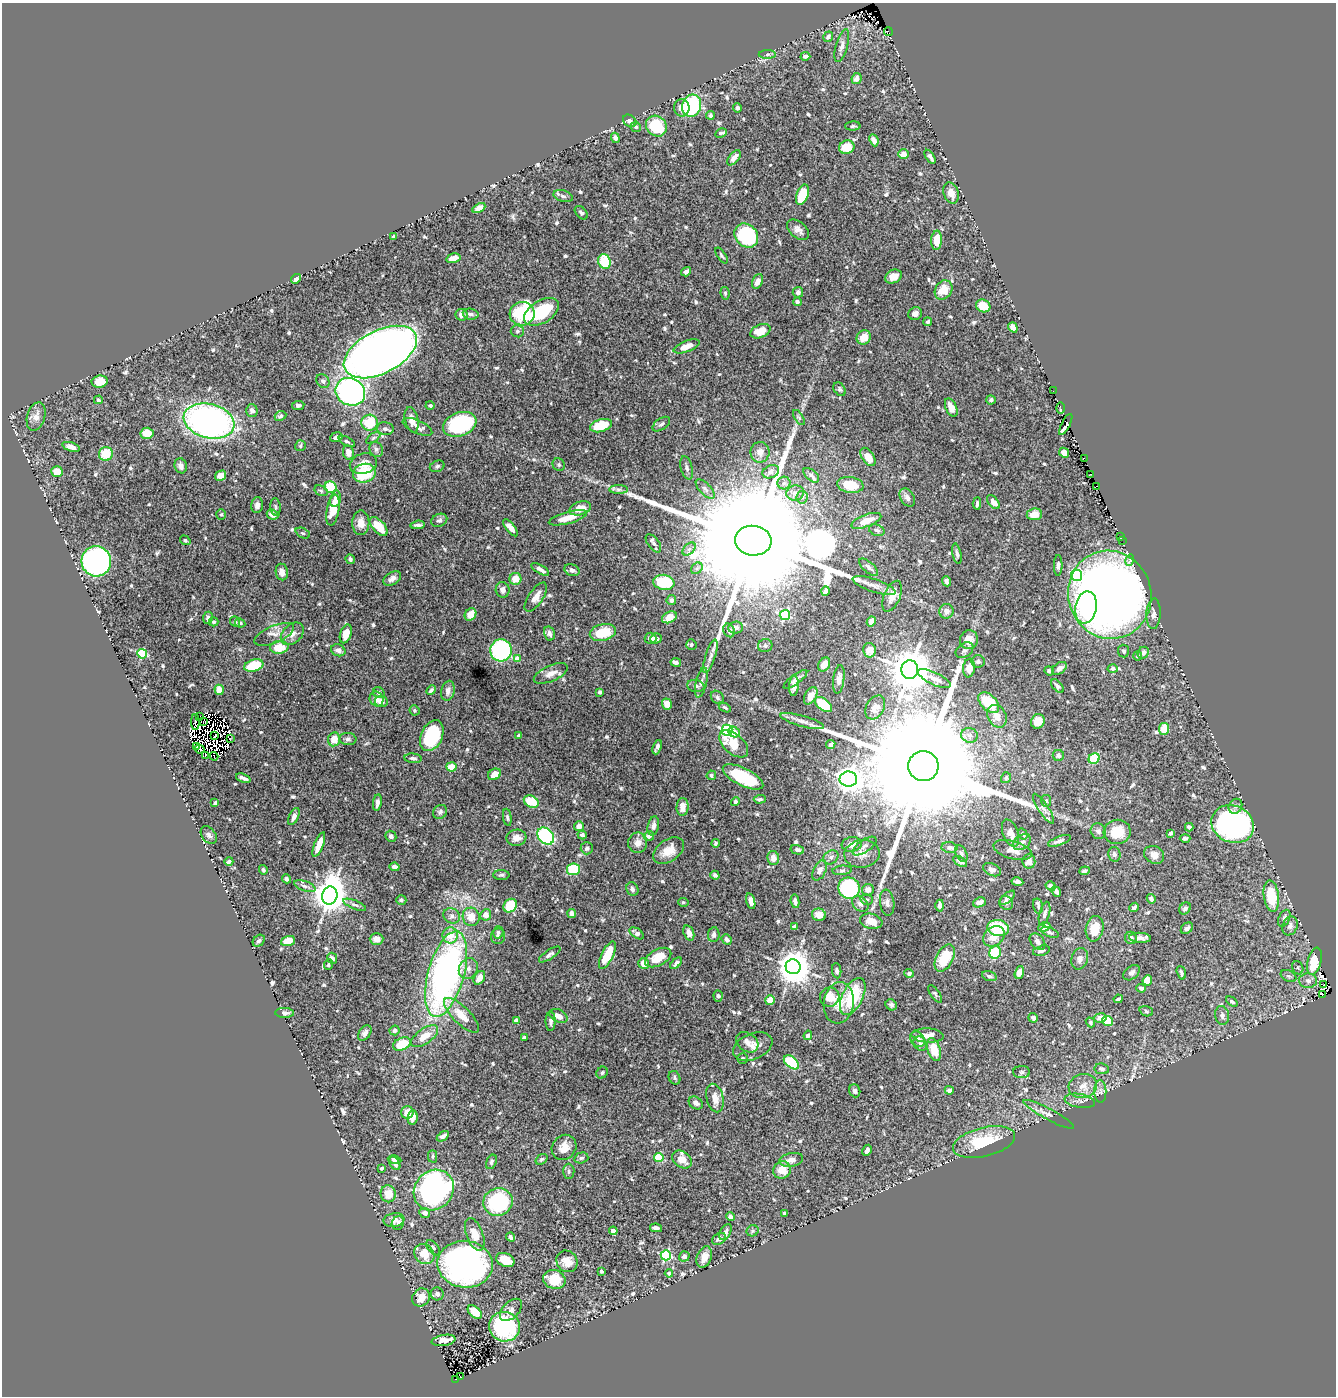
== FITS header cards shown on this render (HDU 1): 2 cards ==
NAXIS1  =                 1334
NAXIS2  =                 1394

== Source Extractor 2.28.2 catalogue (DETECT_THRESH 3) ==
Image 1334 x 1394 px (HDU 1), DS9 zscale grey, 1 PNG px = 1 image px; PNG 1338 x 1398 px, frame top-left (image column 1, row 1394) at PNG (2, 3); each listed source drawn as its Kron ellipse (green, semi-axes under 4 px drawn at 4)
Background 0.557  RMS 0.011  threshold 0.034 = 3 sigma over >= 5 px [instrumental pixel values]
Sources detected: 765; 15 with non-positive FLUX_AUTO (blend fragments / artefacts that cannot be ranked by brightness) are neither listed nor drawn; of the other 750, the 500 brightest by FLUX_AUTO listed and drawn (250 fainter detections omitted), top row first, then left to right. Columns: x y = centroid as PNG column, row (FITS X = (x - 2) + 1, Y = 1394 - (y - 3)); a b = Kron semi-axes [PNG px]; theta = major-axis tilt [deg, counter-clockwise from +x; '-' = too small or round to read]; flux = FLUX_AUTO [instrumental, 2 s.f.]
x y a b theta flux
888 32 4 2 - 32
828 37 6 4 56 2.2
842 46 17 6 74 4.2
767 54 8 4 1 1.6
805 56 5 4 - 1.9
856 79 6 5 - 3.7
692 106 11 9 74 73
682 108 9 7 -82 5.1
737 108 4 4 - 1.8
710 115 4 3 - 1.7
630 121 7 5 -36 2.4
656 126 11 9 -46 30
853 126 8 4 2 1.4
636 127 5 5 - 1.6
721 133 6 4 26 1.5
615 138 5 4 - 2.7
874 140 6 4 -66 3.6
847 147 8 6 19 15
904 154 5 5 - 7.7
930 157 8 3 -56 3.4
734 158 9 5 53 4.2
951 193 11 7 -70 6.4
802 195 11 5 70 25
563 196 10 5 -16 2.4
479 208 7 4 29 6.7
581 213 8 5 -49 1.9
798 230 13 8 -40 4.3
746 236 13 10 -46 85
393 237 4 3 - 1.4
937 240 9 5 86 13
721 255 9 4 -56 1.6
453 258 7 4 14 6.8
604 262 7 6 - 31
686 272 5 4 - 3.6
893 276 9 6 26 6.7
296 279 5 4 - 3.3
757 281 8 5 66 4.8
943 290 10 8 56 14
798 292 5 5 - 2.8
725 293 6 4 -80 1.5
797 302 4 4 - 2.3
983 306 7 6 - 15
541 312 19 11 32 48
471 314 8 5 -11 2.8
522 314 12 12 - 72
915 314 7 6 - 3.7
462 315 6 6 - 4.2
928 322 4 4 - 1.5
1013 327 5 4 - 8.2
517 331 6 6 - 1.8
760 331 10 6 24 11
864 337 7 6 - 9.4
687 346 14 5 21 7.6
380 352 39 21 27 990
323 381 7 6 - 2
100 382 8 6 9 11
840 389 7 5 -55 1.6
1053 391 2 2 - 12
350 392 15 13 -30 200
98 400 4 3 - 1.5
991 400 5 4 - 2.3
298 405 6 4 8 2.3
430 405 4 4 - 1.6
951 407 9 5 -66 6.6
1060 408 5 3 - 4.1
252 410 6 5 - 3.7
36 416 14 9 74 6
280 416 6 4 25 1.5
799 418 8 4 -58 1.4
412 420 13 6 -77 6.8
209 421 26 17 -14 330
369 423 8 8 - 24
460 424 17 11 20 75
661 424 10 5 35 2.5
1066 424 12 3 63 4.5
601 426 11 6 16 27
417 427 16 6 -24 4.6
385 429 8 6 -4 2.3
147 433 6 5 - 12
336 437 6 4 18 3
373 438 8 4 36 1.5
347 441 9 4 -28 1.4
300 446 6 5 - 1.4
71 447 9 4 -18 4.5
376 449 8 6 -64 2.2
348 452 7 5 -78 6.2
760 452 10 9 - 4.5
1064 453 5 4 - 6
106 454 7 7 - 18
868 457 10 6 -57 12
1084 458 3 2 - 9.4
363 464 14 10 16 6.7
559 465 6 6 - 1.8
181 466 7 6 - 3.6
437 466 7 5 22 1.8
687 468 12 6 -76 2.8
57 472 6 5 - 13
771 472 8 6 23 3.1
364 473 11 9 15 41
1090 474 3 2 - 5.1
811 475 9 5 -42 2.1
221 476 6 4 32 8.5
784 483 6 6 - 2
850 485 13 8 -8 16
1097 486 3 2 - 20
331 487 6 5 - 28
618 489 9 4 0 2.3
705 489 12 5 -46 2.8
321 491 7 4 -31 1.5
795 493 9 7 12 4.1
802 497 6 5 - 2.3
907 498 10 6 -59 3.9
335 499 8 5 77 6.3
993 502 8 5 -51 5
977 503 6 3 86 1.6
257 505 8 6 85 3.4
276 507 9 5 -84 1.5
580 508 11 6 17 12
333 510 15 6 80 20
272 514 6 4 -26 4.5
1034 514 8 6 5 9
221 515 5 5 - 1.4
568 518 20 5 15 12
439 520 8 6 23 1.9
866 521 16 6 20 11
361 523 12 8 -90 7.7
418 525 7 3 5 2.1
379 526 11 6 -47 15
511 528 10 4 -51 5.9
877 530 8 5 -19 2.3
303 533 7 5 -26 1.5
1120 536 2 2 - 8.9
185 540 5 4 - 1.7
1122 540 2 2 - 6.8
753 541 18 15 -7 85000
653 543 10 5 -54 2.6
689 549 8 5 45 2.2
957 554 10 4 -78 1.9
350 559 5 4 - 1.9
1130 560 6 3 73 1.4
96 561 15 14 - 220
1058 566 10 4 90 2.4
868 567 11 5 -42 2.8
697 568 6 5 - 1.4
540 569 10 4 -32 3.7
572 570 8 5 -21 2.8
282 572 8 6 -81 4.8
1077 575 5 5 - 52
392 578 10 6 32 3.7
515 579 6 6 - 9.9
946 581 5 3 - 2.2
664 582 10 7 -9 32
874 586 22 6 -18 5.2
503 590 8 7 - 4.6
826 591 5 4 - 2.1
1110 595 44 41 -72 790
892 596 16 8 67 7
536 597 17 7 56 8.6
671 600 5 4 - 2.3
1086 607 16 10 80 38
946 611 7 7 - 4.2
470 614 6 5 - 8.9
1154 614 15 7 87 4.2
785 615 5 5 - 59
669 617 8 5 27 6
208 618 6 5 - 2.6
235 621 5 4 - 2.2
871 621 5 4 - 4.2
214 622 5 4 - 1.5
240 623 5 4 - 1.5
735 628 7 6 - 4.7
729 630 7 5 -65 2.8
603 632 13 8 13 23
274 634 21 8 23 6.9
292 634 13 9 44 5.2
346 634 10 5 71 9.4
549 634 7 5 -74 2.9
651 638 6 5 - 3.9
656 638 6 5 - 3.4
969 640 9 9 - 5.7
691 644 5 5 - 1.5
765 646 7 6 - 1.8
279 647 9 6 4 16
338 650 7 5 -23 3.9
501 650 11 11 - 84
869 650 7 6 - 6.3
964 650 10 6 37 2.8
1123 651 6 5 - 1.8
1143 653 6 5 - 3.1
142 654 5 4 - 48
710 656 17 5 72 4.3
1138 656 5 4 - 1.8
517 659 4 4 - 8.5
978 661 6 6 - 1.7
676 662 5 3 - 2.9
824 664 7 5 58 6.6
254 666 10 5 17 31
969 668 9 6 83 6.1
1059 668 8 5 36 4
1113 669 5 4 - 1.8
910 670 9 8 - 3400
1049 671 5 4 - 2.1
551 673 18 8 24 7.1
795 679 14 4 36 3
839 679 14 5 82 4.2
934 679 18 6 -25 5.2
701 682 15 5 77 3.3
696 686 9 6 -13 2.3
794 686 10 5 87 4.7
1057 686 8 4 -47 2
219 690 5 4 - 10
431 690 5 4 - 2.2
448 691 10 6 76 4.7
600 692 4 3 - 3.1
379 693 6 5 - 2.5
811 696 9 5 61 8.1
717 697 7 5 -47 1.7
376 699 7 6 - 3.7
381 701 6 5 - 6.9
989 703 12 7 -46 27
667 704 6 4 -70 8.5
823 704 10 5 -38 34
725 707 6 4 -31 1.4
875 707 13 9 60 7.3
414 710 5 4 - 1.4
997 716 12 9 -62 7.2
199 717 4 3 - 2.4
203 721 3 2 - 1.9
802 721 23 5 -15 4.7
1038 721 7 6 - 12
195 722 8 3 -89 11
1164 729 6 5 - 14
727 730 5 5 - 140
734 732 6 5 - 6.5
215 735 4 2 - 1.4
970 735 8 7 - 3.1
432 736 16 10 66 59
519 736 4 3 - 4.2
230 739 3 2 - 2.2
334 739 7 6 - 9.9
348 739 8 6 -6 2.3
734 744 17 10 -42 18
831 744 5 4 - 3.1
196 746 3 2 - 3.2
657 747 7 4 70 2.3
200 749 5 2 - 8.8
206 755 3 2 - 1.7
1058 755 5 5 - 2.1
214 756 4 2 - 1.9
413 758 8 4 -6 2.1
1094 758 6 5 - 31
923 766 15 15 - 83000
451 767 5 4 - 9.8
494 774 7 5 31 7.9
711 775 5 4 - 1.7
743 777 22 9 -26 41
243 778 8 3 -20 2.8
1006 778 6 5 - 1.5
848 779 9 7 1 930
760 799 6 4 3 1.7
735 801 5 4 - 1.5
1046 801 6 5 - 1.4
377 802 8 4 81 3.2
531 802 8 5 -28 18
215 803 3 3 - 1.4
1235 806 8 6 60 2.3
683 807 9 6 86 6.7
1043 809 17 5 -56 3
440 812 7 6 - 2.1
294 817 9 5 64 4.1
507 817 8 4 -82 1.6
1233 824 22 18 -25 280
579 826 5 5 - 4.1
653 826 10 5 78 3.5
1189 827 4 4 - 2.6
1098 831 8 7 - 2.8
1117 832 13 12 - 18
1010 833 14 7 -69 6.2
1170 833 4 3 - 1.8
1023 834 6 4 -58 1.6
209 835 10 6 -51 2.3
582 835 4 4 - 2.3
391 836 6 5 - 2.1
546 836 9 7 -48 110
649 836 5 5 - 3
516 838 10 8 8 6.3
1185 838 5 4 - 1.7
1059 841 12 4 19 2.3
1022 842 10 7 36 2.9
638 843 10 9 - 5.7
715 843 4 4 - 1.6
319 844 13 4 69 11
852 844 10 7 9 6.3
864 846 14 6 34 3.2
587 848 6 6 - 2.1
949 848 8 5 -9 2.8
797 850 7 4 -13 1.8
1013 850 20 9 -15 6.8
668 851 17 11 35 12
961 853 9 5 -64 1.9
862 854 18 14 8 8.9
1114 854 7 6 - 2.3
1154 855 10 8 -29 6.2
831 857 8 6 35 2.9
773 858 7 6 - 4.5
229 861 4 3 - 1.9
960 861 8 3 -34 1.7
1029 861 7 6 - 4.9
395 867 5 4 - 2.8
573 869 6 6 - 35
263 870 5 4 - 1.8
820 870 11 6 63 4.6
842 870 10 4 5 1.8
992 870 9 6 -23 3.9
1084 871 5 3 - 1.7
501 875 8 5 0 1.5
715 875 5 4 - 1.6
286 879 4 3 - 2.1
1017 882 6 3 -11 2.5
305 886 11 5 -19 2.7
1051 886 5 4 - 3.5
849 888 11 10 - 98
632 889 7 6 - 2.4
868 890 6 5 - 5.7
1056 892 5 3 - 2.2
330 895 9 7 76 1800
1271 896 16 7 -83 29
1008 898 9 4 42 2.9
867 899 6 5 - 1.5
1151 899 5 4 - 2.5
401 900 5 4 - 1.6
751 901 8 4 -75 3.9
795 901 7 3 -81 1.9
683 902 5 4 - 1.4
979 902 6 4 21 4.9
887 903 13 7 -82 3.3
1006 903 7 6 - 2.3
860 904 9 7 -44 3
355 905 12 4 -21 2
510 906 7 6 - 37
940 906 6 4 89 3.7
1038 906 7 5 -76 1.6
1134 907 5 4 - 2.3
1185 908 7 5 48 2.4
572 914 4 4 - 3.4
1045 914 12 5 75 2.7
486 915 5 5 - 5.6
819 915 7 6 - 5
452 916 8 7 - 3
471 917 9 8 - 9.9
1284 918 9 5 64 2.5
871 921 11 7 -13 8.1
794 926 4 3 - 1.4
1290 926 10 7 68 3.3
1044 927 6 4 21 8
998 928 11 8 -12 43
1187 928 7 5 38 2.1
1095 929 13 8 79 15
498 932 6 5 - 1.7
1050 932 9 4 -23 1.7
637 933 8 4 -35 3.5
689 933 8 5 -72 4.7
450 935 8 7 - 11
714 935 7 5 84 3.3
498 936 8 7 - 2.4
994 936 12 9 39 10
1131 938 6 6 - 2.4
1140 938 11 5 -3 5
376 939 7 6 - 6.2
727 939 5 4 - 3.2
259 941 7 5 43 1.9
288 941 7 5 18 11
1037 942 9 6 -50 3.3
1041 951 8 5 15 2.6
995 952 6 5 - 46
550 954 12 4 33 2.3
607 955 15 6 64 25
658 957 14 8 28 14
332 958 5 5 - 2.5
945 958 14 8 62 24
1080 959 11 8 73 4
1314 961 14 7 75 26
644 963 6 5 - 7.5
676 963 7 4 47 2.5
328 964 5 4 - 1.4
793 967 7 7 - 1700
1298 968 7 5 -65 1.6
468 969 11 9 59 4.9
837 971 7 4 -83 2
1019 972 6 4 73 7.5
909 973 4 4 - 1.4
1132 973 9 6 40 2.7
1181 973 7 4 -73 1.6
446 974 44 18 74 270
989 976 8 4 -17 1.7
1288 976 8 5 -26 1.9
479 978 7 5 61 6.8
1147 980 5 4 - 12
1308 981 9 7 -3 3.1
1324 984 2 2 - 7.4
1141 988 5 4 - 1.8
935 994 10 4 -56 1.4
1322 994 3 2 - 8.7
718 996 6 4 -84 1.5
853 996 20 10 64 39
830 997 10 9 - 10
1118 999 4 3 - 1.5
770 1000 5 5 - 10
1232 1002 6 4 -38 1.9
839 1003 21 15 82 13
891 1005 6 5 - 1.8
1146 1011 7 5 -19 1.4
285 1013 9 5 0 2.5
462 1015 23 8 -45 13
1222 1015 9 7 -82 2.9
558 1016 10 6 -27 6
1033 1018 5 4 - 2.1
1100 1018 6 4 7 6.5
516 1020 3 3 - 3.5
551 1021 9 5 89 2.8
1108 1021 5 5 - 26
1090 1022 5 4 - 1.4
395 1030 5 5 - 2.6
365 1033 8 5 54 2.7
808 1035 5 4 - 2.9
928 1035 16 7 -3 7.3
425 1036 15 7 35 12
524 1038 4 3 - 1.9
918 1039 8 6 -50 3.2
747 1042 12 9 -36 4.2
402 1044 9 6 24 22
920 1044 7 6 - 1.9
753 1047 21 13 23 7.9
934 1050 12 6 -72 16
743 1058 5 5 - 1.7
791 1062 9 5 -40 32
1102 1069 7 5 -10 2.5
1022 1072 8 6 -2 1.9
602 1073 6 5 - 1.7
675 1078 7 5 -61 1.5
1083 1086 14 12 15 9.1
949 1090 4 4 - 2.8
855 1091 6 5 - 2.2
1100 1091 11 6 -89 3.2
715 1098 14 8 -76 7.7
1080 1101 15 7 -11 4.3
696 1103 7 6 - 3.1
407 1112 6 6 - 8.6
1049 1114 28 5 -28 4.9
413 1118 7 5 80 4.1
443 1136 7 4 32 3.8
984 1142 32 14 14 38
564 1147 13 11 51 8.5
867 1150 6 3 62 3.1
433 1156 6 4 90 1.4
659 1157 4 4 - 39
581 1158 7 5 15 1.6
395 1159 7 4 -10 2.1
542 1159 6 4 38 1.4
682 1160 11 8 -35 7.2
791 1160 12 7 11 5.4
491 1162 7 5 65 1.9
395 1163 7 5 -60 2.3
381 1168 3 3 - 1.5
782 1170 9 8 - 12
569 1171 7 5 -88 1.8
434 1190 21 19 48 230
388 1194 8 7 - 9.7
498 1202 15 13 21 73
425 1213 5 5 - 4.1
784 1213 3 3 - 2.3
730 1217 4 4 - 4.4
394 1220 10 7 10 4.5
398 1223 7 6 - 2
656 1228 6 4 -12 2.6
613 1231 4 4 - 3.5
753 1231 6 5 - 1.4
726 1232 9 5 62 3.8
475 1234 17 8 -69 10
511 1237 5 4 - 2.2
719 1239 7 5 31 3.1
433 1248 9 5 -51 1.7
424 1254 11 9 -46 15
666 1255 5 5 - 87
684 1256 5 5 - 2.6
704 1257 11 7 69 6.6
505 1260 9 6 -24 12
567 1261 11 10 - 7.8
465 1264 28 23 -5 260
601 1271 3 3 - 2.2
669 1273 4 4 - 3.4
554 1279 11 9 -21 18
437 1294 6 6 - 2.4
421 1297 9 8 - 9.3
511 1310 13 8 46 4
475 1312 8 5 -40 10
504 1327 15 14 - 79
444 1340 12 5 9 4
460 1377 3 3 - 13
455 1380 3 2 - 14
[250 fainter detections neither listed nor drawn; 15 non-positive-flux detections neither listed nor drawn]